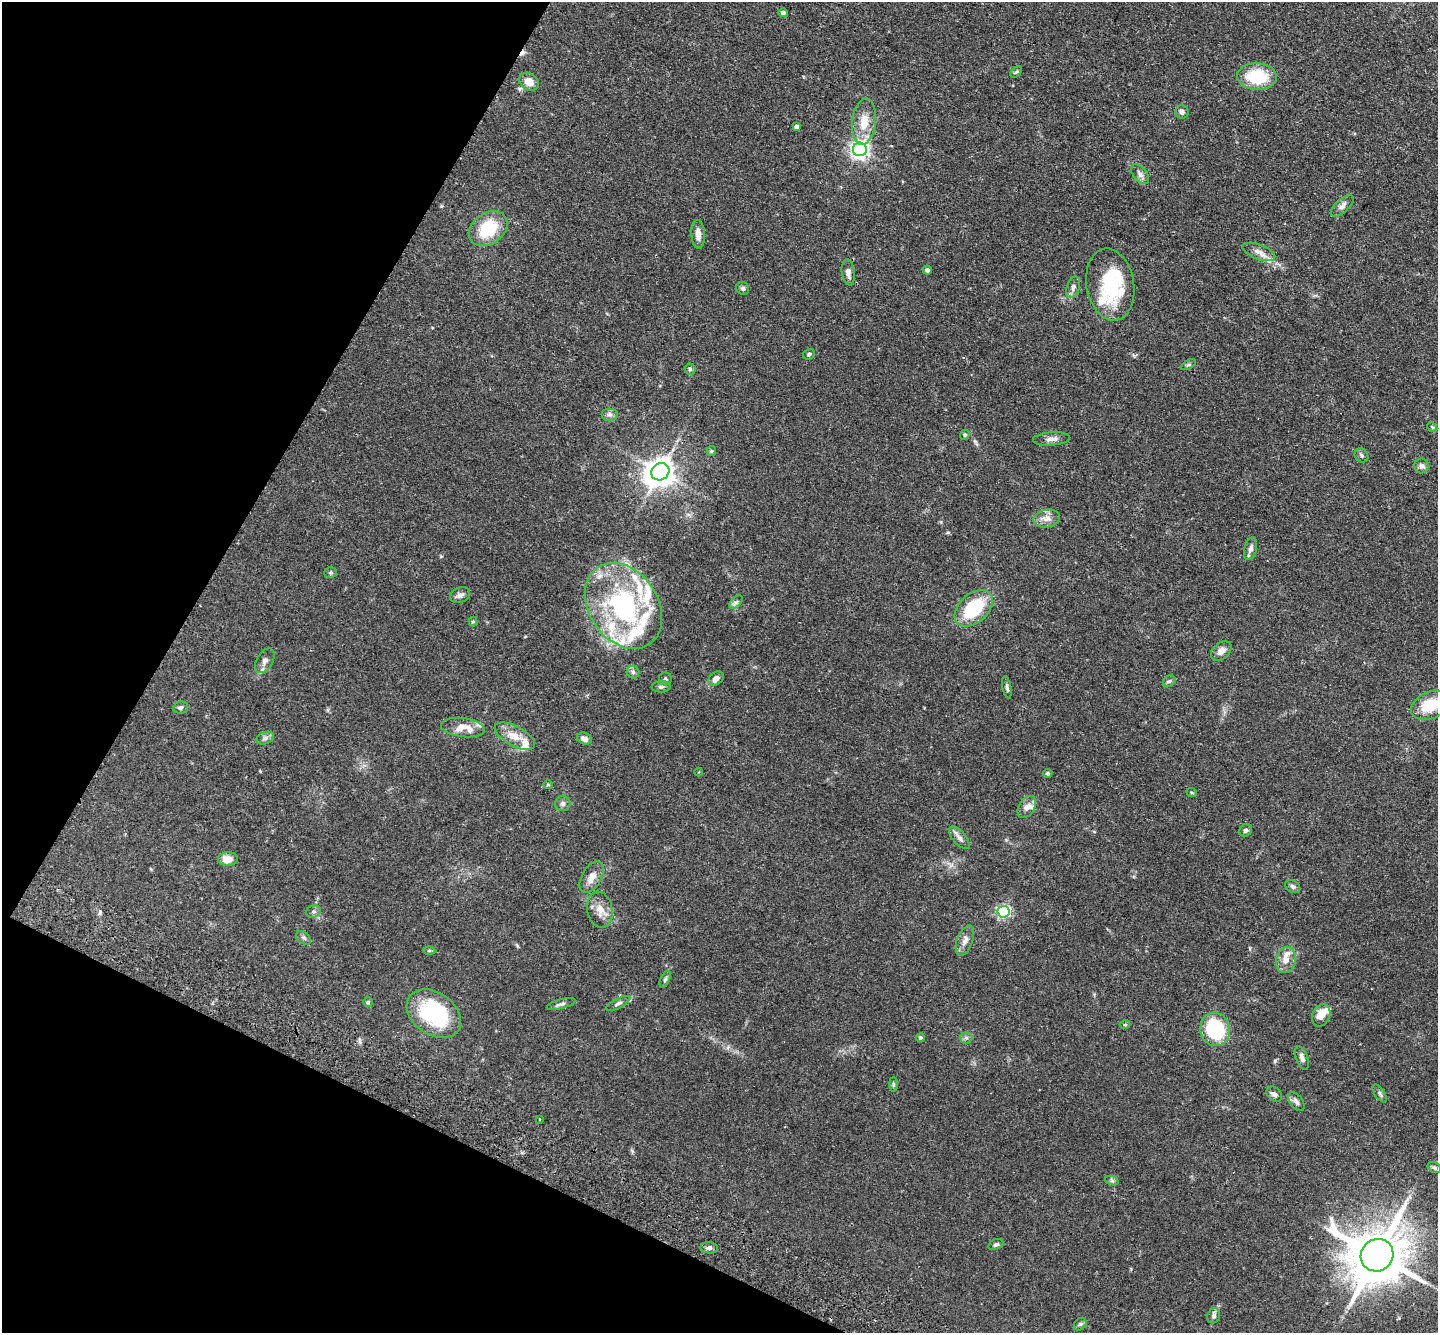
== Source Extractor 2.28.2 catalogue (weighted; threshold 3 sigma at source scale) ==
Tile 9 of 4 x 4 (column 1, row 3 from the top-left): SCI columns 31-1466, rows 1666-2996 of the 5803 x 5857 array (HDU 1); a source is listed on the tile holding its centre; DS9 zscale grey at full resolution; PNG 1440 x 1335 px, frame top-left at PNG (2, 2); each listed source drawn as its Kron ellipse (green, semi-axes under 4 px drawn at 4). Shown black and unused: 23% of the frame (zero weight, under 2 of 3 exposures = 3% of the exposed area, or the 3 px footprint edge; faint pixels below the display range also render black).
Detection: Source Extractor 2.28.2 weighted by HDU 2 'WHT'; one run over the whole footprint, this tile lists its part. Background 0.0804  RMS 0.0057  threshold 0.0255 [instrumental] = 3 sigma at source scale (4.5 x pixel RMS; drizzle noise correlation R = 1.50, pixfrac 1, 0.05/0.05 arcsec/px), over >= 5 px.
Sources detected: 110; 1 inside a brighter object's white glare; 1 cosmic-ray / hot-pixel residue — neither listed nor drawn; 16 inside a brighter listed object's ellipse — not listed separately; the other 92 listed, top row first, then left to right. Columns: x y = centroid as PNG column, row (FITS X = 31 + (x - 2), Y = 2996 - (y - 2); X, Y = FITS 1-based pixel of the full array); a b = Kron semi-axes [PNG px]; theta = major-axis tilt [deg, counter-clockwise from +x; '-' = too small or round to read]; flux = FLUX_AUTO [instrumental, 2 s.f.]
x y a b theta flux
783 13 4 4 - 1.6
1016 72 7 4 43 0.92
1257 76 20 13 -3 25
529 82 10 8 -33 5.1
1182 112 7 6 - 1.6
864 122 23 12 83 11
796 127 4 4 - 1.9
860 149 7 7 - 240
1140 174 11 6 -51 2.5
1342 206 14 6 42 2.5
488 229 21 15 36 23
698 234 14 7 -87 3.8
1259 252 17 7 -20 3.6
927 270 4 4 - 1.8
848 272 13 6 -82 3
1110 284 36 24 -80 31
1073 287 11 6 71 2.1
743 288 6 6 - 1.2
809 354 6 5 - 1
1188 365 8 3 29 0.83
690 369 5 5 - 0.88
609 414 8 6 0 1.7
1432 427 5 4 - 0.6
965 435 5 4 - 0.72
1051 439 18 6 4 2.9
711 451 5 4 - 0.63
1361 455 7 6 - 1.3
1422 466 7 7 - 2.1
660 472 9 8 - 720
1047 518 13 8 12 3.8
1251 549 11 6 75 2.4
331 573 6 5 - 0.85
460 595 10 7 19 2.2
736 602 8 4 44 1.3
623 606 46 34 -56 87
974 608 22 14 42 32
473 622 5 4 - 0.67
1221 651 12 8 40 3.7
265 661 13 8 59 2.8
633 672 6 6 - 1.3
716 678 8 6 39 2.8
665 679 6 6 - 1.1
1169 681 7 5 43 1.1
661 687 9 5 1 1.3
1007 687 11 4 -80 1.3
1430 705 20 13 23 17
180 707 7 6 - 1.5
463 728 22 9 -7 8.1
515 736 22 10 -28 7.6
265 738 9 6 20 1.7
584 739 8 5 -23 2.6
699 772 4 3 - 0.47
1047 773 5 4 - 0.81
548 785 5 4 - 0.67
1192 793 5 3 - 0.52
563 803 8 7 - 1.6
1027 807 12 8 58 3.1
1246 830 7 5 42 1.3
959 838 14 6 -49 2.6
228 859 10 7 5 5.1
592 877 17 9 60 5.1
1293 886 8 6 -34 1.4
600 910 18 12 -79 6.5
314 911 7 6 - 1.4
1004 912 6 6 - 98
303 938 8 5 -40 1.2
965 941 16 8 70 3.4
429 951 6 4 1 0.78
1286 960 13 10 76 4.6
665 979 9 4 65 1.1
368 1002 5 5 - 0.71
618 1003 13 5 27 1.6
561 1004 15 4 15 1.6
434 1014 30 21 -35 48
1321 1015 12 8 65 5.9
1125 1025 5 3 - 0.58
1215 1029 17 14 -80 35
920 1038 4 4 - 1.3
966 1038 6 6 - 1.3
1302 1058 12 5 -70 2.2
893 1084 7 4 -90 0.76
1274 1094 9 6 -40 1.7
1380 1094 10 5 -55 1.3
1296 1102 11 6 -53 1.9
540 1119 3 2 - 0.85
1434 1167 7 5 -30 1
1112 1181 7 4 -19 0.99
996 1244 8 5 24 1.2
709 1248 9 5 -6 1.8
1377 1255 17 16 - 3200
1214 1316 7 6 - 1.5
1080 1324 7 5 44 0.97
Isophote crosses this tile's border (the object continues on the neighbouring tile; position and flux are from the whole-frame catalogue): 1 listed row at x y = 1430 705